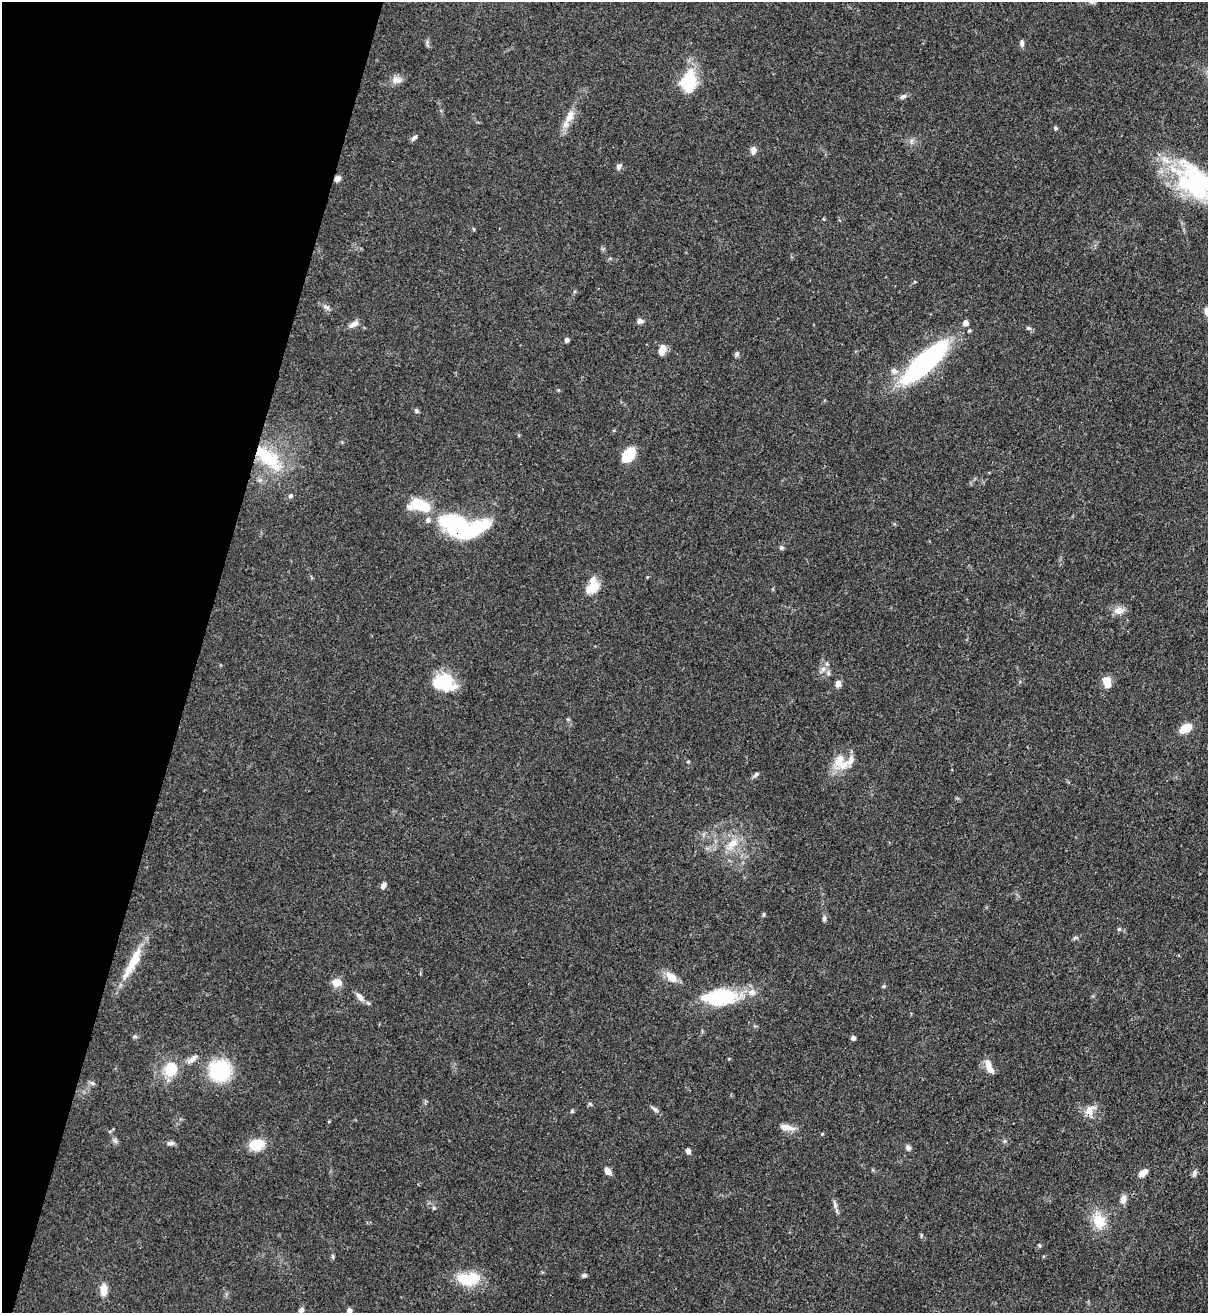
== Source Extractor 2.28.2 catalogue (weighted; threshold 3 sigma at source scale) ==
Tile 9 of 4 x 4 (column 1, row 3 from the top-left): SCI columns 217-1422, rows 1341-2651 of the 5380 x 5305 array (HDU 1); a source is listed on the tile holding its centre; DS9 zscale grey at full resolution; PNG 1210 x 1315 px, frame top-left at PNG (2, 2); no overlay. Shown black and unused: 16% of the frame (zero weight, under 3 of 4 exposures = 7% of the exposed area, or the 3 px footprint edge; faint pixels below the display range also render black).
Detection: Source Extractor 2.28.2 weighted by HDU 2 'WHT'; one run over the whole footprint, this tile lists its part. Background 0.102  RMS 0.0041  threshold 0.0186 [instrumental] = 3 sigma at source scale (4.5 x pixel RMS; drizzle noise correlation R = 1.50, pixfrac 1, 0.05/0.05 arcsec/px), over >= 5 px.
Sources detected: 90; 3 inside a brighter object's white glare — not listed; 6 inside a brighter listed object's ellipse — not listed separately; the other 81 listed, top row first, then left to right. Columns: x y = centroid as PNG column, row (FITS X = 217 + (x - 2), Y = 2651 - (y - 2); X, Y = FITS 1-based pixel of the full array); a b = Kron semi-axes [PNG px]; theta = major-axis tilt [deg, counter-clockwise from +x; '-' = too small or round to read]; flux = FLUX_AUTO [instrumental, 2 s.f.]
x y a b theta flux
1022 43 8 5 -88 1.3
397 80 13 10 -15 2.7
688 81 25 17 81 17
903 96 10 5 26 1.2
570 116 20 10 60 5
1055 128 5 4 - 0.73
414 137 9 5 33 1
753 150 9 7 75 2
618 166 8 6 65 1.2
337 179 7 6 - 1.8
1196 183 54 31 -40 55
473 229 5 3 - 0.4
326 307 10 5 -19 1.3
640 321 8 7 - 1.3
965 323 5 5 - 2.7
353 324 15 6 31 2.2
1028 328 6 5 - 0.77
969 330 4 4 - 0.63
567 340 6 5 - 0.99
662 350 12 7 75 3.7
737 354 6 5 - 0.8
924 362 53 16 43 74
894 371 10 8 -49 2.2
416 411 6 5 - 0.83
629 455 14 9 52 13
268 457 45 19 -40 22
290 496 7 6 - 0.84
419 505 24 12 -13 15
428 520 7 6 - 1.5
459 527 30 17 -60 33
781 547 6 5 - 0.84
593 587 19 13 43 6.2
1119 611 13 8 6 3.6
823 669 8 7 - 2
1107 680 6 5 - 11
444 683 23 17 -12 19
838 683 9 6 73 2
1186 728 15 9 30 5.6
843 766 16 12 16 6.1
756 774 8 5 41 1
733 843 15 10 38 5.2
383 885 9 6 53 1.4
764 914 5 3 - 0.49
824 919 7 5 -89 0.95
1119 929 5 5 - 0.61
1075 938 7 4 44 0.7
132 963 48 10 62 12
671 977 18 10 -39 4.4
337 982 10 7 -4 5.1
360 997 13 7 -51 2.4
720 997 41 18 5 27
135 1036 6 5 - 0.73
853 1038 5 5 - 1.2
192 1059 14 7 40 2.4
988 1064 15 7 -83 3.5
170 1070 16 13 74 11
220 1070 25 24 - 22
92 1083 7 5 -45 0.93
655 1109 9 5 -44 1.2
1090 1110 16 11 62 4
572 1111 5 4 - 0.56
786 1127 21 7 -11 3.4
822 1134 5 3 - 0.38
115 1141 7 6 - 1
1005 1141 6 3 70 0.57
170 1143 10 5 6 1.2
257 1145 14 11 8 9.5
908 1147 8 6 -44 1.2
688 1151 5 4 - 1.9
608 1171 8 6 -53 2.5
1143 1173 10 6 36 3.4
1194 1173 8 6 64 1.1
1123 1199 10 7 75 2.5
835 1205 9 6 -80 1.3
1099 1221 21 15 -65 9.5
333 1256 6 4 -89 0.63
584 1275 7 5 18 0.87
468 1279 30 16 3 13
103 1290 13 7 87 4.8
301 1310 7 5 54 1.3
349 1310 5 5 - 1.4
Overlapping masked pixels (flux is a lower limit): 5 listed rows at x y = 337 179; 924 362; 268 457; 459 527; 1090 1110
Isophote crosses this tile's border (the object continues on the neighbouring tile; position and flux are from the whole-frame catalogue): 2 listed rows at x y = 1196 183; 349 1310